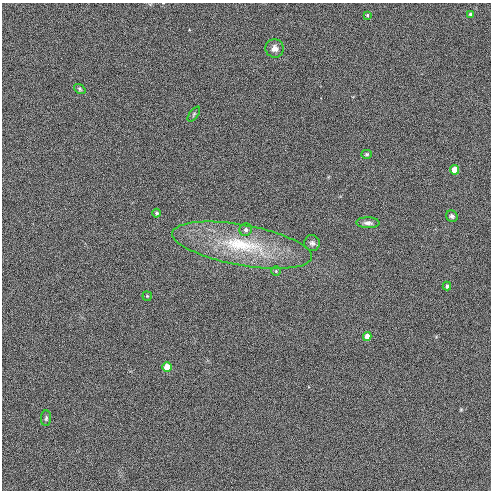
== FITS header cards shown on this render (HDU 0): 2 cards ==
NAXIS1  =                  489
NAXIS2  =                  488

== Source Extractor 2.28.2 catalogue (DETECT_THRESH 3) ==
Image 489 x 488 px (HDU 0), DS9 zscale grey, 1 PNG px = 1 image px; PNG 493 x 492 px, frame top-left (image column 1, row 488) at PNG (2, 3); each listed source drawn as its Kron ellipse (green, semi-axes under 4 px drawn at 4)
Background 0.00404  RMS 0.049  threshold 0.147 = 3 sigma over >= 5 px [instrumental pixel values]
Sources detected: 19; all 19 listed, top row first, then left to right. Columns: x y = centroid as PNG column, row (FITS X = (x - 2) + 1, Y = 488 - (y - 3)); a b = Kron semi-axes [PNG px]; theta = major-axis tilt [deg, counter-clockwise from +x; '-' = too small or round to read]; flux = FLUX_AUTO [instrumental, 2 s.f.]
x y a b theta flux
471 14 3 3 - 6.8
367 15 4 4 - 3.9
275 48 9 9 - 22
80 89 6 4 -38 4.7
194 114 9 4 53 4.8
367 154 5 4 - 4.9
455 170 4 4 - 51
157 213 4 4 - 6.5
452 216 6 5 - 7.4
368 223 11 5 -2 12
246 230 6 6 - 10
312 243 8 8 - 9.8
242 245 71 20 -10 250
276 271 5 5 - 4.5
447 286 4 3 - 7.6
147 296 4 4 - 3.3
367 336 4 4 - 35
167 367 5 4 - 58
46 418 8 5 88 6.8